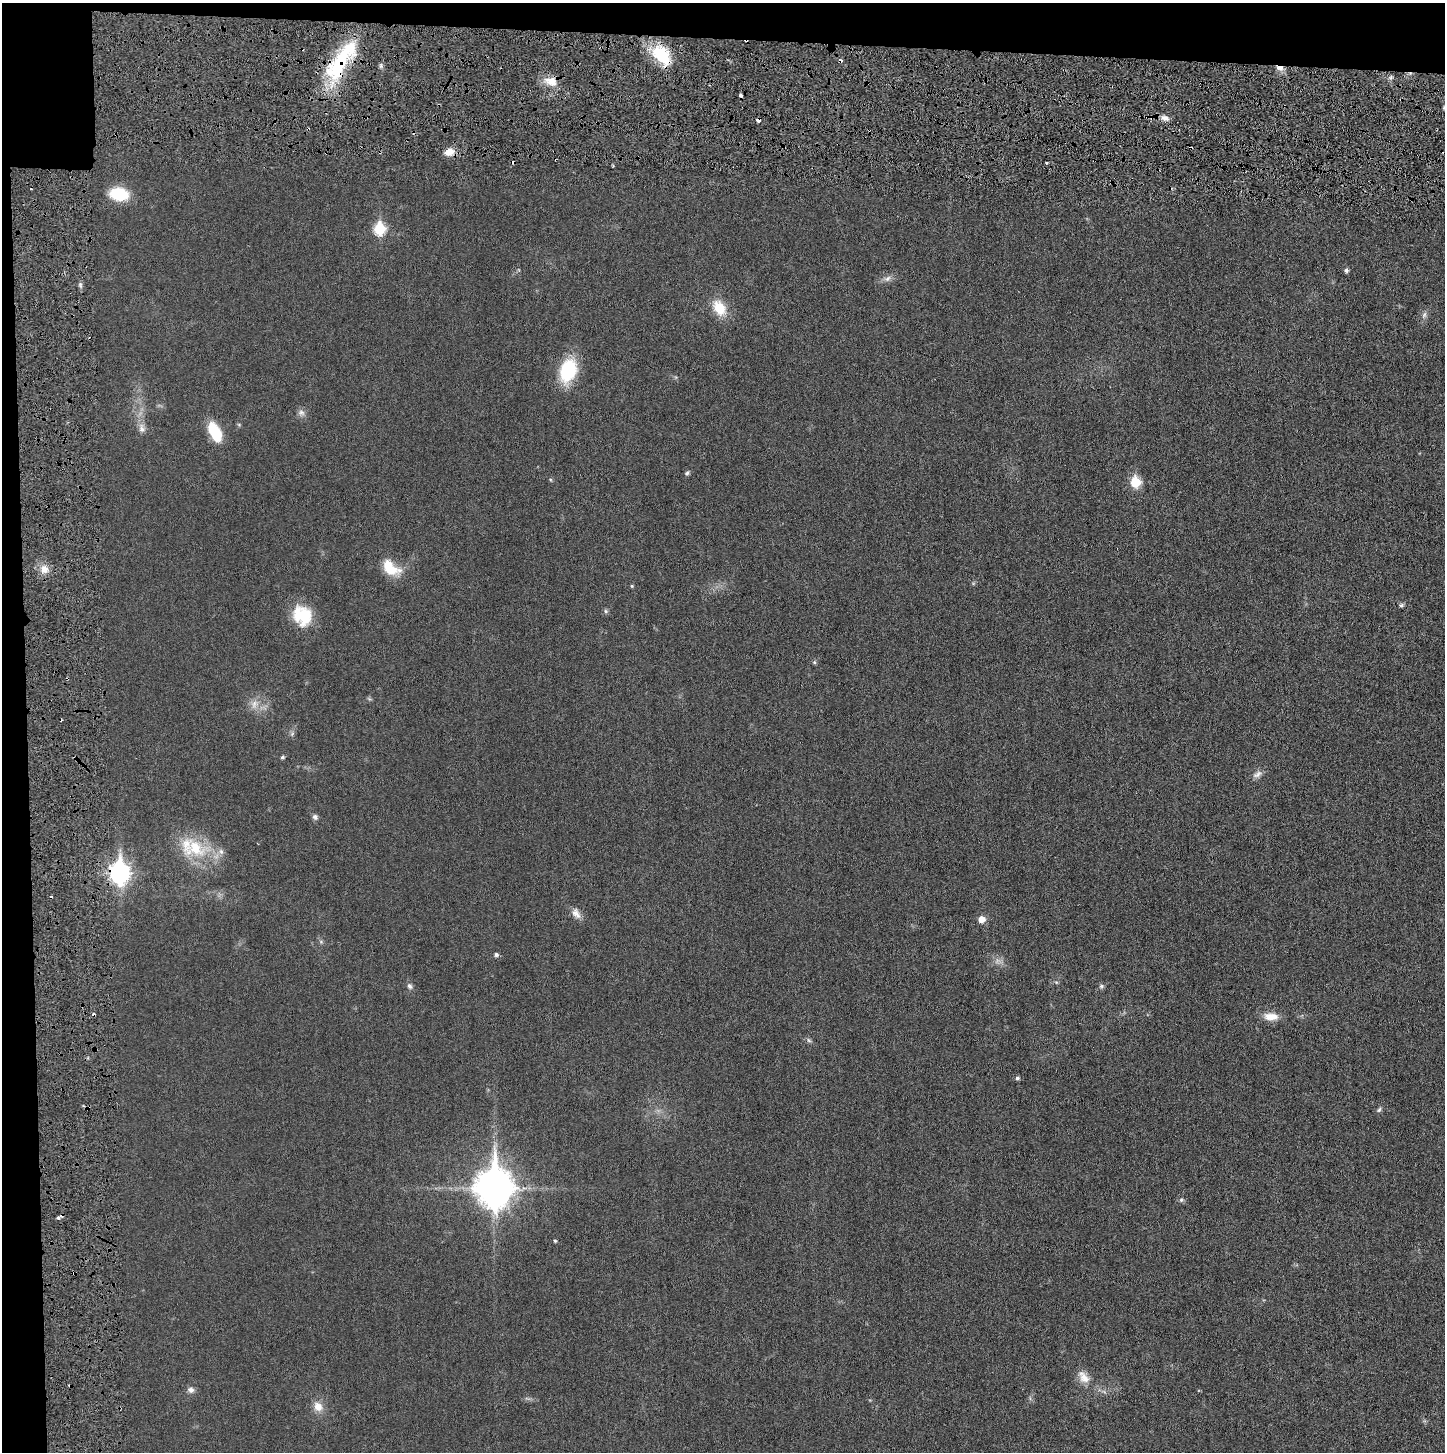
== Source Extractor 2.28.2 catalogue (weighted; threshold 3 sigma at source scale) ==
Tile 1 of 3 x 3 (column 1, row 1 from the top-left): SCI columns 12-1454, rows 2931-4380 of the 4341 x 4384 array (HDU 1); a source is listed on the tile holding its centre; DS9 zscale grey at full resolution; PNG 1447 x 1454 px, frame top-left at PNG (2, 3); no overlay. Shown black and unused: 5% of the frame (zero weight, under 3 of 6 exposures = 1% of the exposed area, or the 3 px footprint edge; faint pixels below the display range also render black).
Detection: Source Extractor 2.28.2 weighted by HDU 2 'WHT'; one run over the whole footprint, this tile lists its part. Background 0.0196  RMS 0.0039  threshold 0.0159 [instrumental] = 3 sigma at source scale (4.09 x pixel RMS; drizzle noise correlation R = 1.36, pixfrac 0.8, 0.05/0.05 arcsec/px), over >= 5 px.
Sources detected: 64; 1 too faint to see at this stretch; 7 cosmic-ray / hot-pixel residue — not listed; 1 inside a brighter listed object's ellipse — not listed separately; the other 55 listed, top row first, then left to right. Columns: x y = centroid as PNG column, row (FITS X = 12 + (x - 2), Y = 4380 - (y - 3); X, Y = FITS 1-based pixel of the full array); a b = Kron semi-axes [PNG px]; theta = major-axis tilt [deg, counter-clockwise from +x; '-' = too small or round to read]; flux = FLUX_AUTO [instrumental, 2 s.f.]
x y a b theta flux
601 47 3 3 - 0.38
662 55 29 18 -51 15
341 61 63 20 55 32
381 66 6 4 -72 0.73
1280 68 10 5 -5 1.9
1391 77 6 4 72 0.68
551 81 16 11 -14 5
1444 108 6 4 78 0.64
1165 118 11 6 -14 1.8
758 120 4 4 - 2.5
1191 148 3 2 - 0.59
449 152 10 8 19 4.1
1046 163 3 2 - 0.52
119 194 18 12 -11 15
379 229 7 6 - 26
1346 270 5 5 - 0.89
887 278 11 8 23 1.7
719 308 19 13 -58 8.6
1424 315 11 6 74 1.3
568 370 22 15 73 23
301 413 10 8 -16 1.5
142 428 14 9 -79 2.3
215 432 23 11 -64 12
687 473 7 5 70 0.69
1135 482 6 6 - 18
390 568 24 14 -37 9.7
44 569 11 10 - 3.4
632 586 5 4 - 0.4
1401 605 6 5 - 0.65
606 611 6 5 - 0.66
302 615 26 21 -58 13
814 662 6 5 - 0.52
255 704 13 9 50 3
292 734 6 5 - 0.68
282 757 5 5 - 0.61
1257 774 16 7 29 1.9
315 817 7 7 - 1.1
195 848 36 24 -29 18
119 873 10 8 90 160
576 913 15 9 -58 2.6
982 919 6 6 - 3.5
496 955 5 5 - 0.74
1056 982 6 4 -18 0.44
410 986 9 6 -54 1.1
1101 986 7 5 1 0.77
1271 1016 18 10 -4 4.7
809 1040 7 5 -45 0.74
1017 1078 5 5 - 0.76
1379 1110 8 5 50 0.77
494 1188 14 11 89 870
1181 1200 6 6 - 0.78
555 1241 4 3 - 0.49
1083 1377 21 12 -52 4.5
191 1390 9 8 - 1.5
318 1407 14 12 -53 3.7
Overlapping masked pixels (flux is a lower limit): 7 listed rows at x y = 601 47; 662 55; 341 61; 1280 68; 758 120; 1191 148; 119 873
Isophote crosses this tile's border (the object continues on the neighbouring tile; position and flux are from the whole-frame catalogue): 1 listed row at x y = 1444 108